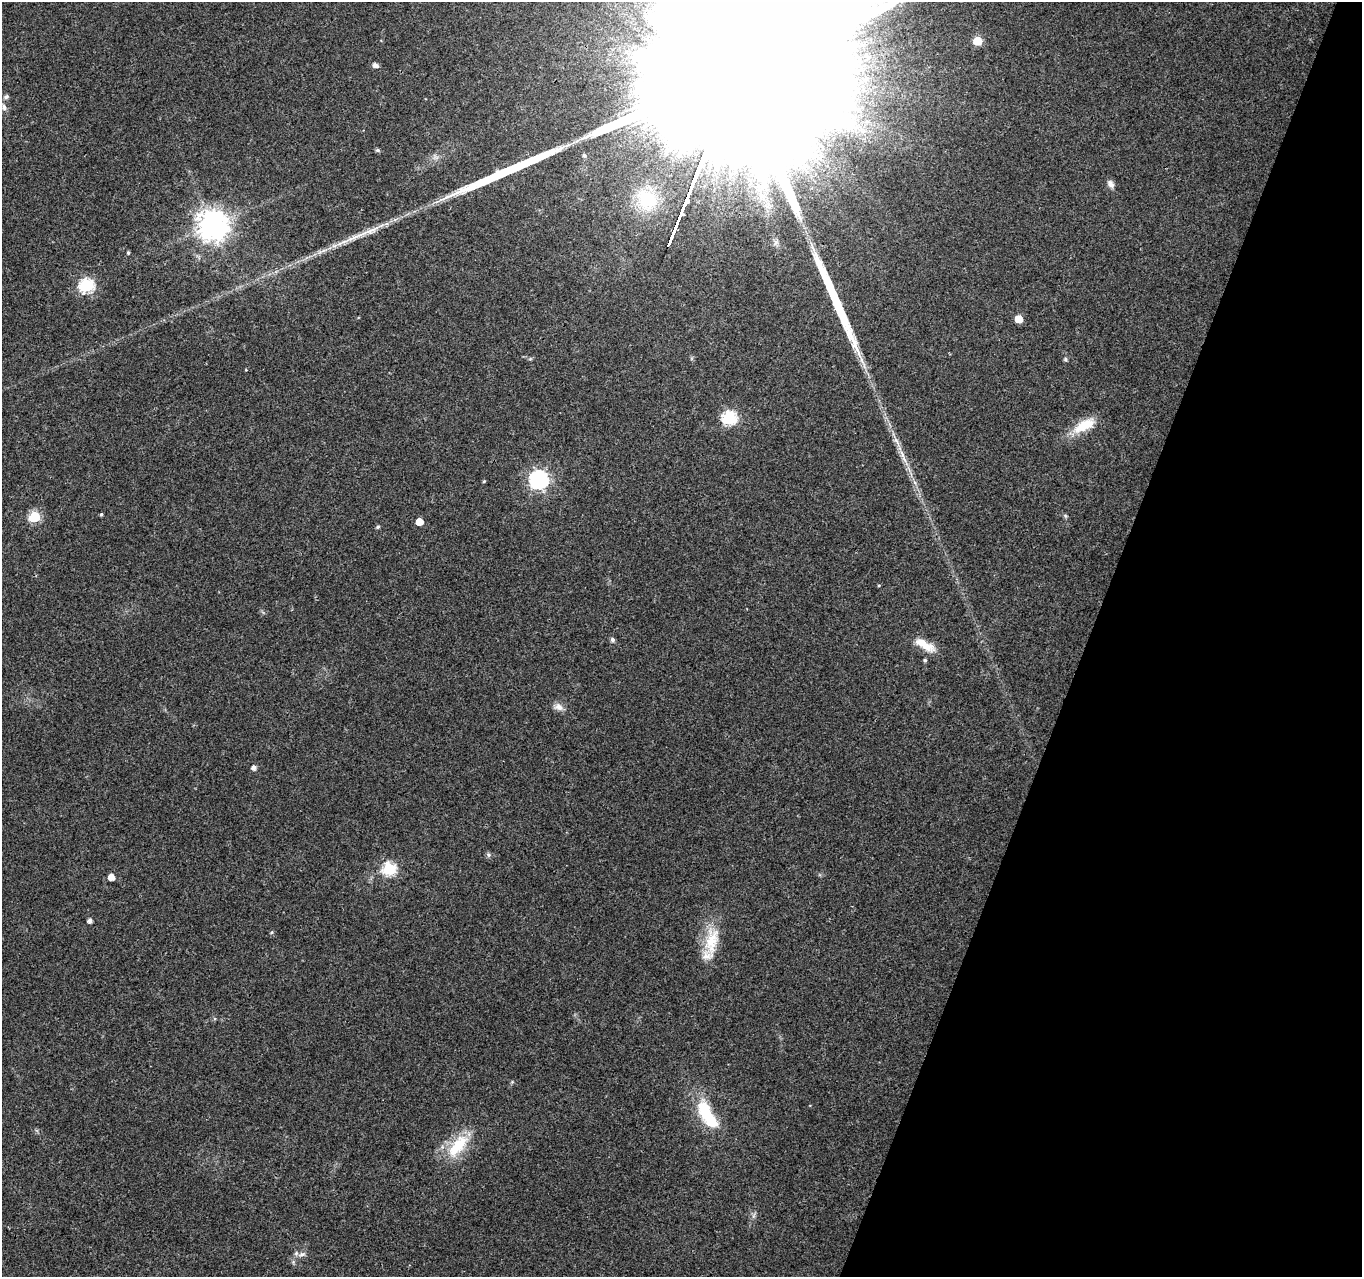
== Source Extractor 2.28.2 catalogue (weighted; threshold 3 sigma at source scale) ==
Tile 8 of 4 x 4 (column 4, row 2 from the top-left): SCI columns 4080-5439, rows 2768-4042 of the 5450 x 5597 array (HDU 1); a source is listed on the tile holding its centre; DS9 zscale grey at full resolution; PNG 1364 x 1279 px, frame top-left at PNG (2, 2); no overlay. Shown black and unused: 20% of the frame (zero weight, under 3 of 4 exposures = <1% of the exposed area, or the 3 px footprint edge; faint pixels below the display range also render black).
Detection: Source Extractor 2.28.2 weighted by HDU 2 'WHT'; one run over the whole footprint, this tile lists its part. Background 0.0376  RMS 0.0033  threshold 0.015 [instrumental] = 3 sigma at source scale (4.5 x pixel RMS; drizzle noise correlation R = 1.50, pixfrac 1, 0.0396/0.0396 arcsec/px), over >= 5 px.
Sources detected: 42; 1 inside a brighter object's white glare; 3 long thin detections or spike segments (spike, bleed or trail) — not listed; the other 38 listed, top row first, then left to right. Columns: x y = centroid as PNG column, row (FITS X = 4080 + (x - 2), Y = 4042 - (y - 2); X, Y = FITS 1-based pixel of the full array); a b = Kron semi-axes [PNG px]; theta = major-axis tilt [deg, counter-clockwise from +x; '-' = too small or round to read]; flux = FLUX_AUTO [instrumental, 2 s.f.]
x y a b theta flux
977 41 6 5 - 9.3
375 65 6 5 - 1.5
732 84 218 36 68 150000
6 97 7 5 27 0.79
4 107 9 7 -72 1.2
377 150 5 4 - 0.71
584 155 6 5 - 0.48
1110 184 11 7 -55 1.5
647 199 39 31 -72 22
212 225 9 9 - 510
128 253 4 3 - 0.46
86 286 7 6 - 51
1019 319 5 5 - 5.8
1065 359 6 5 - 0.48
729 418 7 6 - 50
1084 425 32 13 28 8.3
902 454 16 5 -65 2.4
539 480 8 7 - 120
484 481 4 4 - 0.36
101 514 4 3 - 0.45
34 517 6 6 - 28
419 522 5 5 - 4.9
378 527 6 5 - 0.45
879 585 4 3 - 0.29
612 640 5 5 - 0.92
924 645 28 9 -30 5.6
925 660 5 4 - 0.5
558 707 12 9 -23 2.1
254 767 5 5 - 1.4
488 855 7 6 - 0.72
389 869 6 6 - 40
111 877 5 5 - 3.7
90 920 4 4 - 1.3
271 932 5 4 - 0.42
712 941 41 18 79 11
704 1109 23 16 -67 12
458 1145 38 16 50 13
302 1254 11 6 15 1.4
Overlapping masked pixels (flux is a lower limit): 1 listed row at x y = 732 84
Isophote crosses this tile's border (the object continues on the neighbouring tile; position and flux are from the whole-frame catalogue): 1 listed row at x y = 732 84